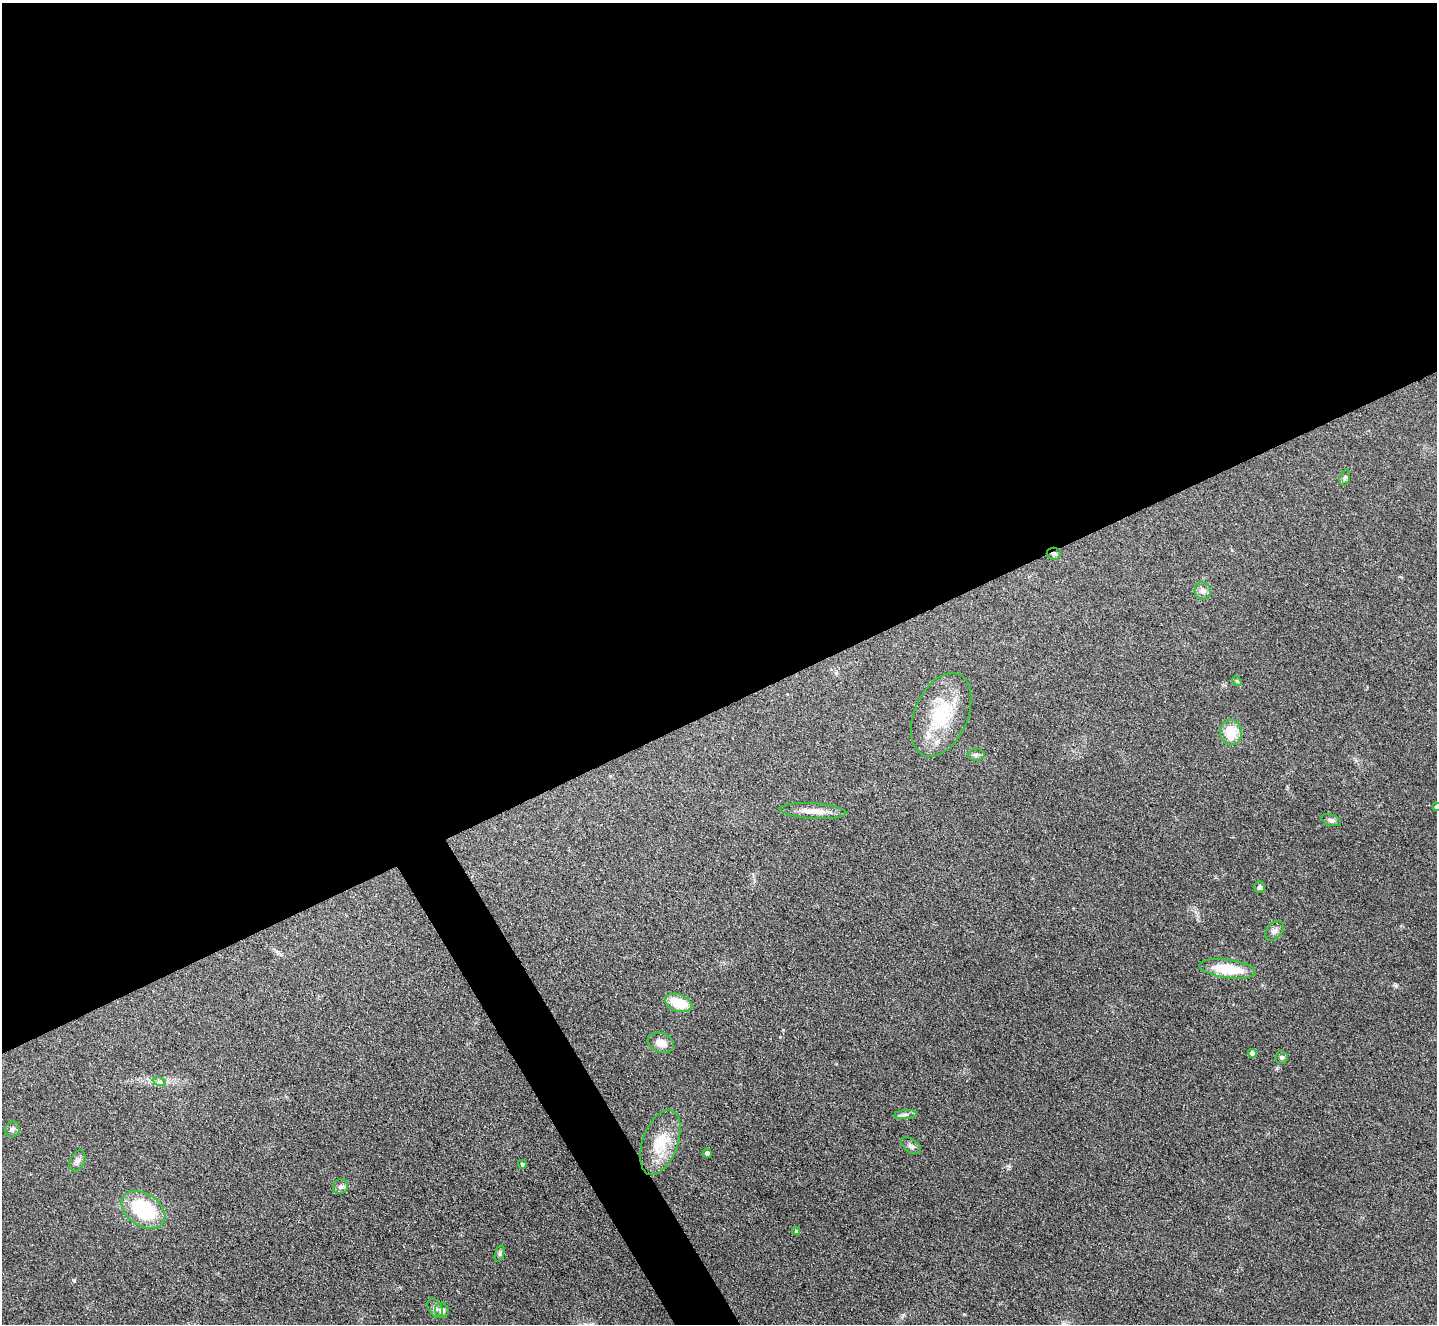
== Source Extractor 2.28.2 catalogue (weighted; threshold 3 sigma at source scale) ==
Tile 2 of 4 x 4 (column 2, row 1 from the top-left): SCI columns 1436-2870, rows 4119-5440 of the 5741 x 5729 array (HDU 1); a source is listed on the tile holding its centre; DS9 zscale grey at full resolution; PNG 1439 x 1326 px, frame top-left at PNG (2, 3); each listed source drawn as its Kron ellipse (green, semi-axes under 4 px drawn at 4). Shown black and unused: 55% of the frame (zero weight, under 3 of 4 exposures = <1% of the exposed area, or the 3 px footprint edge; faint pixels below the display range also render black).
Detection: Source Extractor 2.28.2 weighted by HDU 2 'WHT'; one run over the whole footprint, this tile lists its part. Background 0.261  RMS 0.009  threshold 0.0407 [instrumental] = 3 sigma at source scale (4.5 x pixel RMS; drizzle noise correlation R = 1.50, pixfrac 1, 0.05/0.05 arcsec/px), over >= 5 px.
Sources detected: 31; all 31 listed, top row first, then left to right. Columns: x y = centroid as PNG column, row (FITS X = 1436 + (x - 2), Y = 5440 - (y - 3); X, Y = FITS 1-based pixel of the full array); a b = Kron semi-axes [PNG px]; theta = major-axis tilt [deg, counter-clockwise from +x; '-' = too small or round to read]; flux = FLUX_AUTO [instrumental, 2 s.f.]
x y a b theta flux
1345 478 8 5 73 1.7
1054 554 7 6 - 2
1203 591 9 8 - 4.1
1237 681 5 4 - 1.1
941 715 44 26 66 53
1231 732 12 11 - 19
976 755 8 6 0 2.5
1436 806 4 3 - 1.1
813 811 33 7 -4 11
1331 820 10 5 -16 2.8
1260 887 6 5 - 2.4
1274 931 11 7 47 3.6
1228 969 28 9 -7 37
679 1003 14 8 -20 26
661 1043 13 9 -20 8.4
1252 1053 4 4 - 4.6
1282 1057 6 6 - 1.9
159 1081 7 4 -19 2
905 1115 11 4 5 2.6
12 1129 8 7 - 2.7
660 1142 34 17 70 29
911 1146 11 6 -37 3
707 1153 4 4 - 3.8
77 1161 11 7 64 3.6
522 1164 4 4 - 1.5
340 1187 8 7 - 2.7
143 1210 24 16 -33 62
796 1231 4 4 - 1.2
499 1253 8 4 72 1.7
435 1308 10 6 -61 3
442 1310 7 6 - 4
Overlapping masked pixels (flux is a lower limit): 1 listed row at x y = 1054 554
Isophote crosses this tile's border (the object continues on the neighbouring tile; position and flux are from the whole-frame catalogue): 1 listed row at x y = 1436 806
Unlisted compact peaks at least as high as the median listed source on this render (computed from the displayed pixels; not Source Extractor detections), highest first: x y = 964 1314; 1396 986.